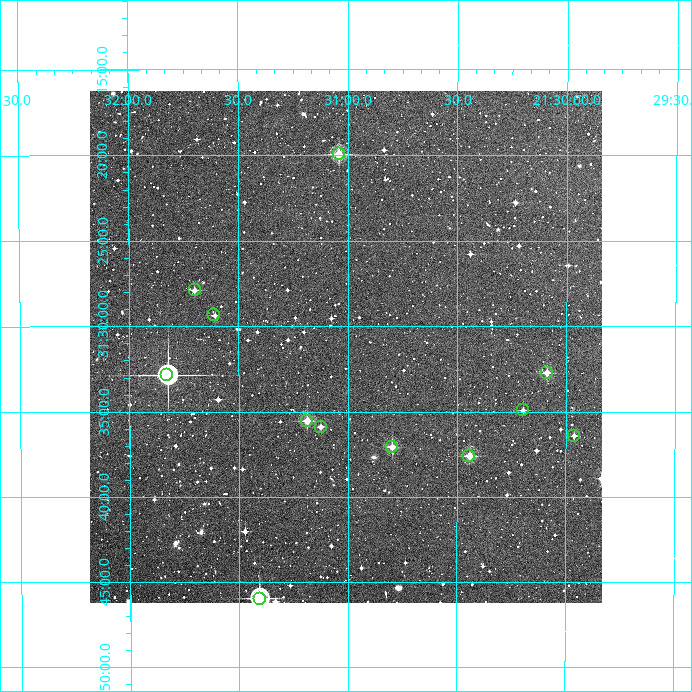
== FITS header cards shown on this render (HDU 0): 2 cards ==
NAXIS1  =                  512
NAXIS2  =                  512

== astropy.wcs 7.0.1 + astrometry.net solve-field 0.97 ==
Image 512 x 512 px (HDU 0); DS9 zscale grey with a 90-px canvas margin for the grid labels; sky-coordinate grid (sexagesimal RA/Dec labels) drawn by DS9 from the SOLVED WCS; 12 Tycho-2 reference stars matched to detected sources circled (green)
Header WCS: RA---TAN/DEC--TAN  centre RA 21:31:00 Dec -31:31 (322.75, -31.52 deg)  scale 3.52 arcsec/px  FOV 30.0' x 30.0'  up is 0 deg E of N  parity normal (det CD < 0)
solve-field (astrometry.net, Tycho-2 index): VERIFIED the header's WCS against the Tycho-2 star catalogue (verified at 2 index scales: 9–13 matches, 0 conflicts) and refined it, rather than solving blind
Solved WCS: RA---TAN-SIP/DEC--TAN-SIP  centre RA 21:31:01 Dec -31:31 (322.75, -31.52 deg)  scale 3.51 arcsec/px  FOV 30.0' x 30.0'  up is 0 deg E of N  parity normal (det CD < 0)
The solver's refit moves the header's centre by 1.7 arcsec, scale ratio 0.9985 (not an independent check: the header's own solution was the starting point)
Tycho-2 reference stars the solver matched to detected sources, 12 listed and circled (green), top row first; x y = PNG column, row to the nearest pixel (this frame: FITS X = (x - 90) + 1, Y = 512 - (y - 91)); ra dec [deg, ICRS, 3 dp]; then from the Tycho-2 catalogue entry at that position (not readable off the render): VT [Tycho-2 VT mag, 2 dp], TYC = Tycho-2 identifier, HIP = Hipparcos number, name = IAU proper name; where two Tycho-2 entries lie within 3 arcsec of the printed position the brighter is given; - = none
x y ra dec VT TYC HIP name
339 154 322.760 -31.332 10.22 7474-674-1 - -
195 290 322.925 -31.465 11.97 7474-601-1 - -
214 315 322.902 -31.490 12.24 7474-655-1 - -
547 373 322.522 -31.546 11.18 7474-717-1 - -
167 375 322.956 -31.548 7.95 7474-741-1 106304 -
523 410 322.549 -31.582 12.60 7474-769-1 - -
307 421 322.796 -31.592 10.80 7474-801-1 - -
321 427 322.781 -31.598 11.71 7474-788-1 - -
574 436 322.491 -31.607 12.31 7474-791-1 - -
392 447 322.699 -31.618 10.73 7474-816-1 - -
469 456 322.611 -31.627 11.07 7474-839-1 - -
260 599 322.851 -31.766 8.86 7474-1053-1 - -